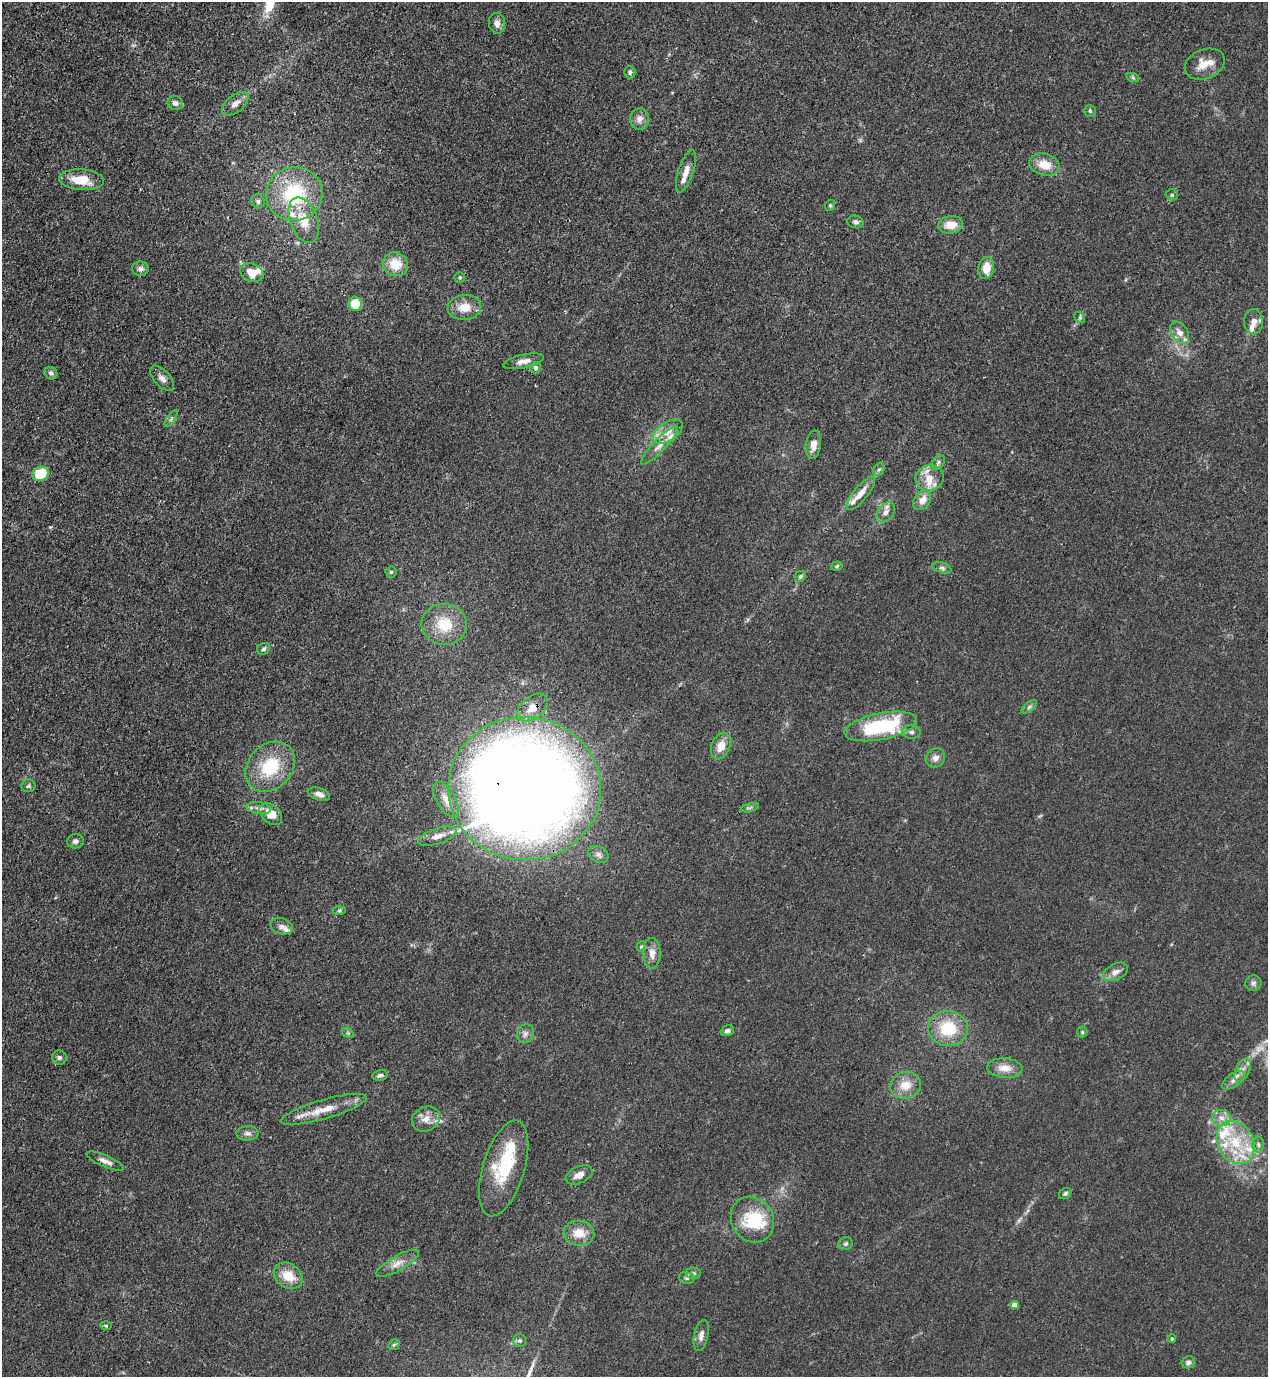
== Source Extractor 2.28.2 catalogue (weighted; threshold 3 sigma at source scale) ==
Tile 11 of 4 x 4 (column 3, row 3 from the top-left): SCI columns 2886-4151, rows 1416-2790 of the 5639 x 5578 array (HDU 1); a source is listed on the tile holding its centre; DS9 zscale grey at full resolution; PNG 1270 x 1379 px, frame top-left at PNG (2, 2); each listed source drawn as its Kron ellipse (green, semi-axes under 4 px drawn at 4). Shown black and unused: <1% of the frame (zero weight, under 3 of 4 exposures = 7% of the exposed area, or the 3 px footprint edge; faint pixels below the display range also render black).
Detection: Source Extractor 2.28.2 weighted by HDU 2 'WHT'; one run over the whole footprint, this tile lists its part. Background 0.0145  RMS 0.0024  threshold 0.0108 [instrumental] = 3 sigma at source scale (4.5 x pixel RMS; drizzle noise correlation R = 1.50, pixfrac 1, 0.05/0.05 arcsec/px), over >= 5 px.
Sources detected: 128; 1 too faint to see at this stretch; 1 inside a brighter object's white glare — neither listed nor drawn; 19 inside a brighter listed object's ellipse — not listed separately; the other 107 listed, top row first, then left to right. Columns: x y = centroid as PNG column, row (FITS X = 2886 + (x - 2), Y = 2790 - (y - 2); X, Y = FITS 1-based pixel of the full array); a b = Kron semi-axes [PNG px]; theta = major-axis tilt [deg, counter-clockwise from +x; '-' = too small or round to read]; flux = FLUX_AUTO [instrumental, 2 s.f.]
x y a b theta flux
497 23 10 8 -84 1.4
1205 64 21 14 21 3.8
630 72 6 5 - 0.59
1133 78 7 4 -19 0.4
175 103 7 7 - 0.88
235 104 15 8 38 1.7
1090 111 6 6 - 0.5
639 119 11 9 82 1.6
1044 165 15 11 -16 4
686 171 22 7 72 2.1
82 180 22 10 -4 5.9
294 194 28 27 - 19
1172 195 6 5 - 0.55
258 201 7 6 - 0.69
830 205 6 4 68 0.35
304 220 24 13 -70 5.8
856 222 8 6 -15 0.76
951 225 12 8 5 3.3
395 264 13 11 -28 4.8
986 268 11 7 78 3.7
140 269 8 7 - 0.9
252 272 12 9 -21 3.9
460 278 5 5 - 0.35
355 304 7 6 - 6.4
464 307 17 12 6 4
1080 318 6 4 -46 0.41
1253 322 12 9 -88 1.7
1180 333 12 8 -56 1.7
523 361 20 6 12 1.8
535 368 5 5 - 0.76
51 373 7 6 - 0.71
162 378 15 8 -47 1.4
171 419 9 4 57 0.49
668 432 17 9 34 2.7
813 445 14 7 82 2.2
659 446 25 6 46 2.3
938 462 8 5 51 0.58
879 469 7 5 53 0.48
40 474 8 7 - 9
930 478 14 13 - 3.5
861 493 21 7 50 2.9
922 500 11 7 55 2.5
885 512 11 7 50 1.4
837 566 6 4 18 0.41
942 568 10 5 -18 0.68
391 572 5 5 - 0.39
800 576 6 5 - 0.55
444 624 22 20 -6 8.1
264 649 7 5 36 0.55
1029 707 9 4 36 0.62
532 708 17 11 39 3.1
881 726 37 13 11 22
911 732 9 6 -4 0.84
721 746 14 9 67 3.1
935 758 10 9 - 1.4
270 767 27 22 46 12
28 786 7 6 - 0.5
525 789 76 71 -4 470
319 794 11 6 -18 1.4
446 800 19 9 -60 2.6
259 808 12 6 -8 1.1
750 808 9 3 13 0.49
271 814 13 9 -43 3.2
437 836 20 8 17 2.4
75 841 8 7 - 0.84
598 854 10 8 -31 1.1
339 911 6 4 2 0.43
282 926 11 8 -16 1.2
641 946 5 5 - 0.35
652 953 15 8 -90 2.1
1115 972 13 8 26 1.6
1253 983 8 7 - 0.78
948 1028 20 17 -6 9.5
727 1031 7 5 18 0.7
1082 1032 5 5 - 0.36
348 1033 7 4 -34 0.39
525 1034 9 8 - 1
59 1058 7 7 - 0.68
1005 1068 18 10 -4 3
1243 1070 12 7 65 1.5
380 1075 8 5 12 0.65
1233 1080 13 6 33 1.4
905 1085 16 13 15 3.7
324 1109 45 9 16 5.7
1221 1118 9 8 - 1.7
426 1119 14 12 29 2.4
247 1133 11 7 -1 0.95
1236 1142 22 18 -62 9.6
1258 1144 8 6 -88 0.7
105 1161 20 6 -23 1.5
504 1168 49 21 73 12
579 1175 14 8 25 2
1065 1194 7 5 33 0.56
752 1220 24 20 -58 11
579 1233 15 12 -4 4
846 1244 7 6 - 0.59
398 1263 24 7 29 2.4
693 1273 7 5 -1 0.55
288 1276 15 12 -35 4.8
687 1278 8 6 -14 0.59
1014 1305 4 4 - 1.6
106 1326 6 4 0 0.29
701 1335 16 7 77 1.4
1172 1339 4 3 - 0.28
520 1341 6 6 - 0.55
394 1345 6 5 - 0.4
1188 1362 7 6 - 0.84
Overlapping masked pixels (flux is a lower limit): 3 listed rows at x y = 532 708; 525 789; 324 1109